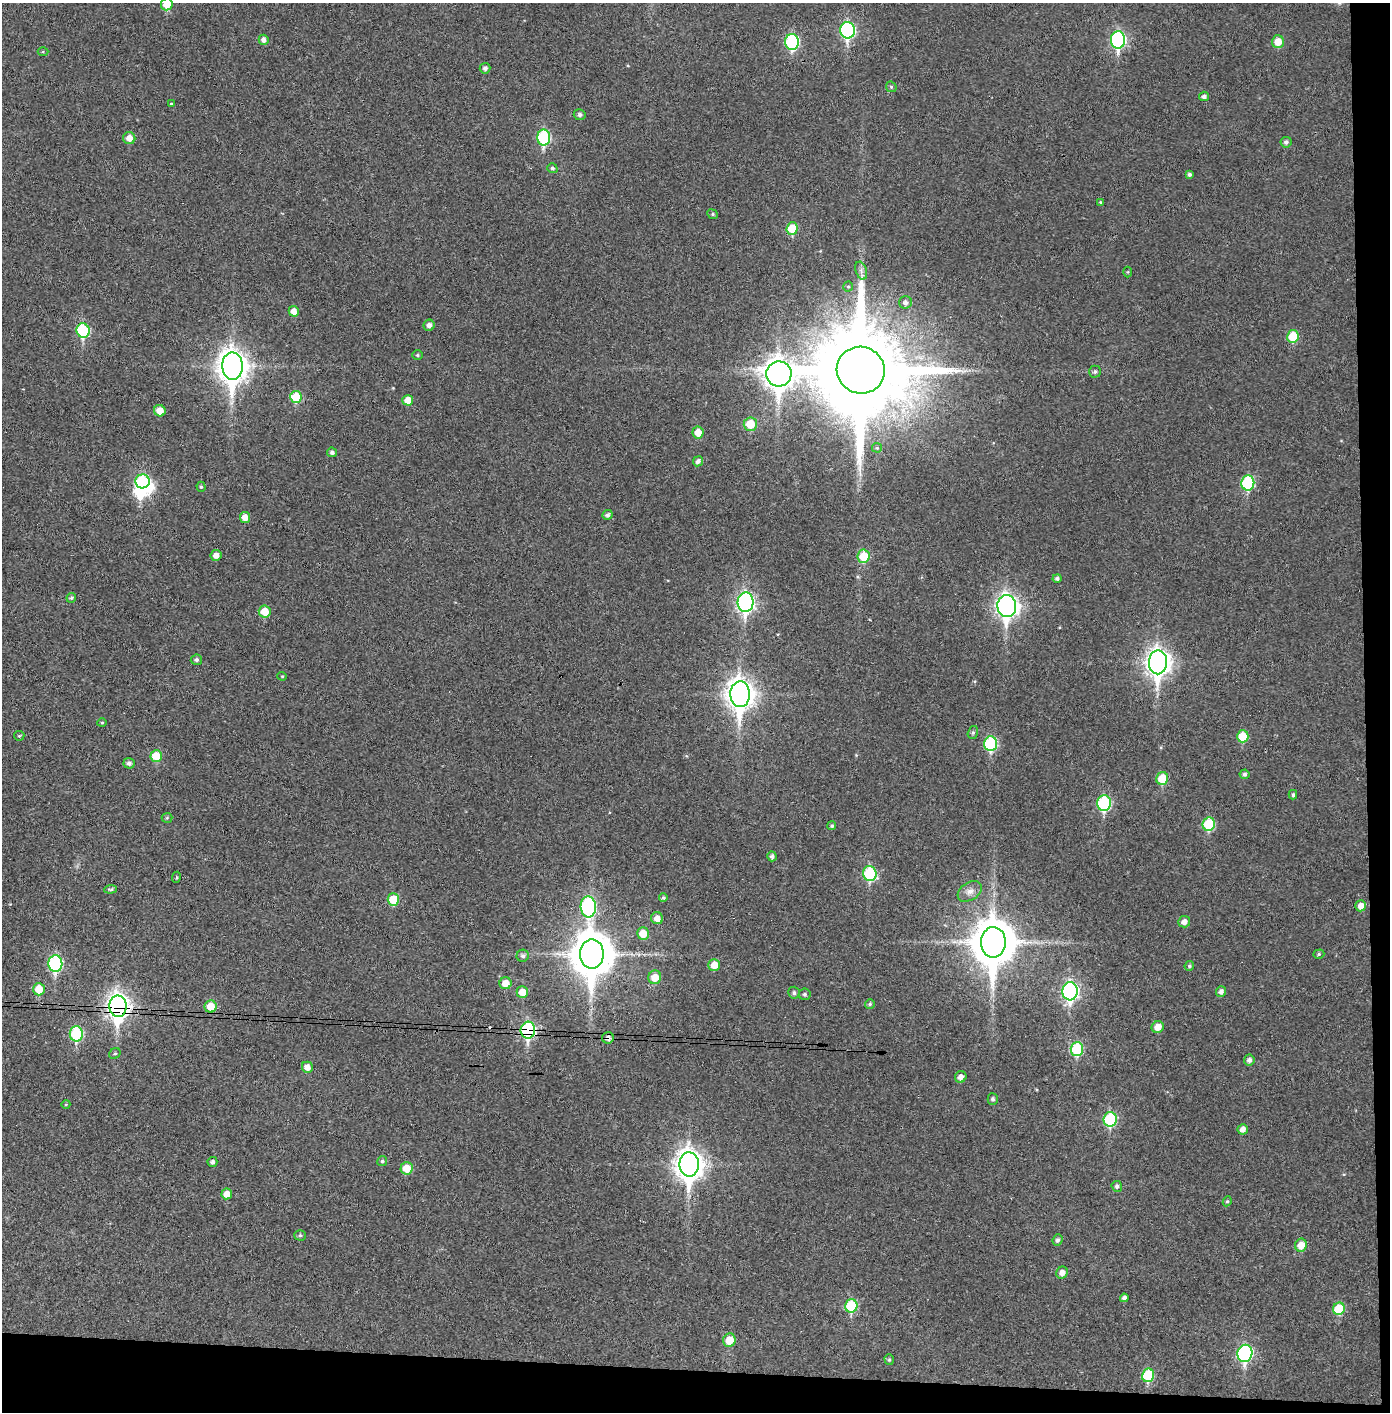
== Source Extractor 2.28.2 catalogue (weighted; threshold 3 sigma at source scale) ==
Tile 9 of 3 x 3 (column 3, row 3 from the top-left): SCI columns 2856-4243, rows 5-1414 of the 4321 x 4242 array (HDU 1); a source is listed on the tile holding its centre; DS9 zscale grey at full resolution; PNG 1392 x 1414 px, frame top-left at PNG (2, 3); each listed source drawn as its Kron ellipse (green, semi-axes under 4 px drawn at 4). Shown black and unused: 5% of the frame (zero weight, under 3 of 4 exposures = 6% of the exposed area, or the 3 px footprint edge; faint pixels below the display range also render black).
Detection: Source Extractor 2.28.2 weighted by HDU 2 'WHT'; one run over the whole footprint, this tile lists its part. Background 0.036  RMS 0.005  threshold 0.0227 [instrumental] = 3 sigma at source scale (4.5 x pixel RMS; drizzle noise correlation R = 1.50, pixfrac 1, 0.05/0.05 arcsec/px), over >= 5 px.
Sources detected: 135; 2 inside a brighter object's white glare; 1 cosmic-ray / hot-pixel residue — neither listed nor drawn; the other 132 listed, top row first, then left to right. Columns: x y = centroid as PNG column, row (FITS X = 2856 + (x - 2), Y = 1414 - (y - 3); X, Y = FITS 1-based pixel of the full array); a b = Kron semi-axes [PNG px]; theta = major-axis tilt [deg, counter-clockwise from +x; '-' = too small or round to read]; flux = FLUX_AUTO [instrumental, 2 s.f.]
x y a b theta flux
167 4 6 5 - 9.1
847 30 8 7 - 82
264 40 5 5 - 2.3
1118 40 9 7 87 88
792 42 8 7 - 52
1278 42 6 6 - 6.5
43 52 5 3 - 0.53
485 68 5 5 - 1.5
891 87 6 5 - 0.72
1204 96 5 5 - 1.6
171 104 4 3 - 0.48
580 115 6 5 - 1.4
544 137 8 6 -90 46
129 138 6 6 - 4.2
1286 142 5 5 - 1.4
552 168 5 4 - 0.96
1189 174 4 4 - 0.98
1100 202 4 3 - 0.47
713 214 5 4 - 0.76
792 229 6 5 - 14
861 271 9 5 -72 1.7
1128 272 5 3 - 0.43
848 287 5 4 - 0.73
905 302 6 6 - 1.7
294 311 5 5 - 4.1
429 325 5 5 - 2
83 330 7 6 - 40
1293 336 6 5 - 15
417 355 5 4 - 0.72
232 366 14 10 -87 620
861 370 24 23 - 13000
1095 372 6 6 - 1.1
779 374 13 12 - 610
296 397 6 6 - 16
408 400 5 5 - 5.7
160 411 6 5 - 5.7
750 424 6 6 - 12
698 432 6 5 - 5.5
877 448 5 5 - 0.67
332 452 5 4 - 1.2
698 461 5 5 - 1.9
142 481 7 7 - 45
1248 483 7 6 - 40
201 487 5 4 - 0.78
607 515 5 5 - 1.4
245 517 5 5 - 4.5
216 555 5 5 - 3.3
864 556 7 6 - 14
1057 578 5 4 - 1.2
71 598 5 4 - 0.8
746 602 10 8 87 160
1007 606 11 9 -88 260
265 612 6 6 - 9.6
196 660 5 5 - 1.2
1158 662 12 9 88 370
282 676 4 4 - 0.5
740 694 13 10 -88 510
102 722 5 3 - 0.55
973 732 6 5 - 1
19 736 5 4 - 0.57
1243 736 6 6 - 14
990 744 7 6 - 41
156 756 6 5 - 13
129 763 5 5 - 1.8
1244 774 5 5 - 1.1
1162 778 6 6 - 13
1293 795 5 4 - 1
1104 803 8 7 - 50
167 818 5 5 - 0.71
1209 824 7 6 - 25
832 826 4 4 - 0.97
772 856 5 4 - 1.4
870 874 7 6 - 33
176 877 5 3 - 0.56
111 889 6 3 5 0.83
970 891 13 9 33 3.5
663 898 4 4 - 0.82
393 900 6 5 - 13
1360 906 5 5 - 3.6
588 907 10 7 -86 72
657 918 6 6 - 3.8
1184 922 6 5 - 2.8
643 933 6 6 - 8.2
993 942 15 12 89 1800
592 954 14 12 90 1500
1319 954 6 4 18 0.82
523 956 6 6 - 1.3
55 964 8 7 - 60
714 965 6 5 - 6.5
1189 966 5 4 - 0.87
655 977 7 6 - 7.6
505 983 6 6 - 6
39 989 6 6 - 11
1070 991 9 7 87 130
522 992 5 5 - 6.5
1221 992 5 5 - 2
794 993 6 5 - 1.1
805 994 6 5 - 1.1
870 1004 5 4 - 0.9
118 1006 11 8 -88 360
211 1006 6 6 - 10
1158 1027 6 5 - 5.1
528 1030 8 7 - 79
76 1034 8 6 -89 34
608 1038 6 5 - 2
1077 1049 7 6 - 32
115 1054 6 5 - 0.84
1249 1060 5 5 - 1.8
307 1067 5 5 - 3.6
961 1077 6 5 - 2.5
993 1099 5 5 - 1.1
66 1104 4 3 - 0.39
1110 1119 7 6 - 37
1243 1129 5 5 - 2.8
382 1161 5 5 - 0.95
212 1162 5 5 - 1.4
689 1164 12 9 90 550
406 1168 6 6 - 9.3
1117 1186 5 5 - 1.4
227 1194 5 5 - 5.6
1227 1201 5 4 - 0.71
300 1235 5 5 - 0.8
1058 1240 6 5 - 1.4
1301 1245 6 6 - 6.4
1062 1273 6 5 - 2.8
1124 1298 4 4 - 1.6
851 1306 7 6 - 25
1339 1309 6 5 - 18
729 1340 7 6 - 9
1245 1353 9 7 78 79
889 1360 5 4 - 0.74
1148 1375 7 6 - 24
Overlapping masked pixels (flux is a lower limit): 3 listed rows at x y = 118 1006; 528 1030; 608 1038
Isophote crosses this tile's border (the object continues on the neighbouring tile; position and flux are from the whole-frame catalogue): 1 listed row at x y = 167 4